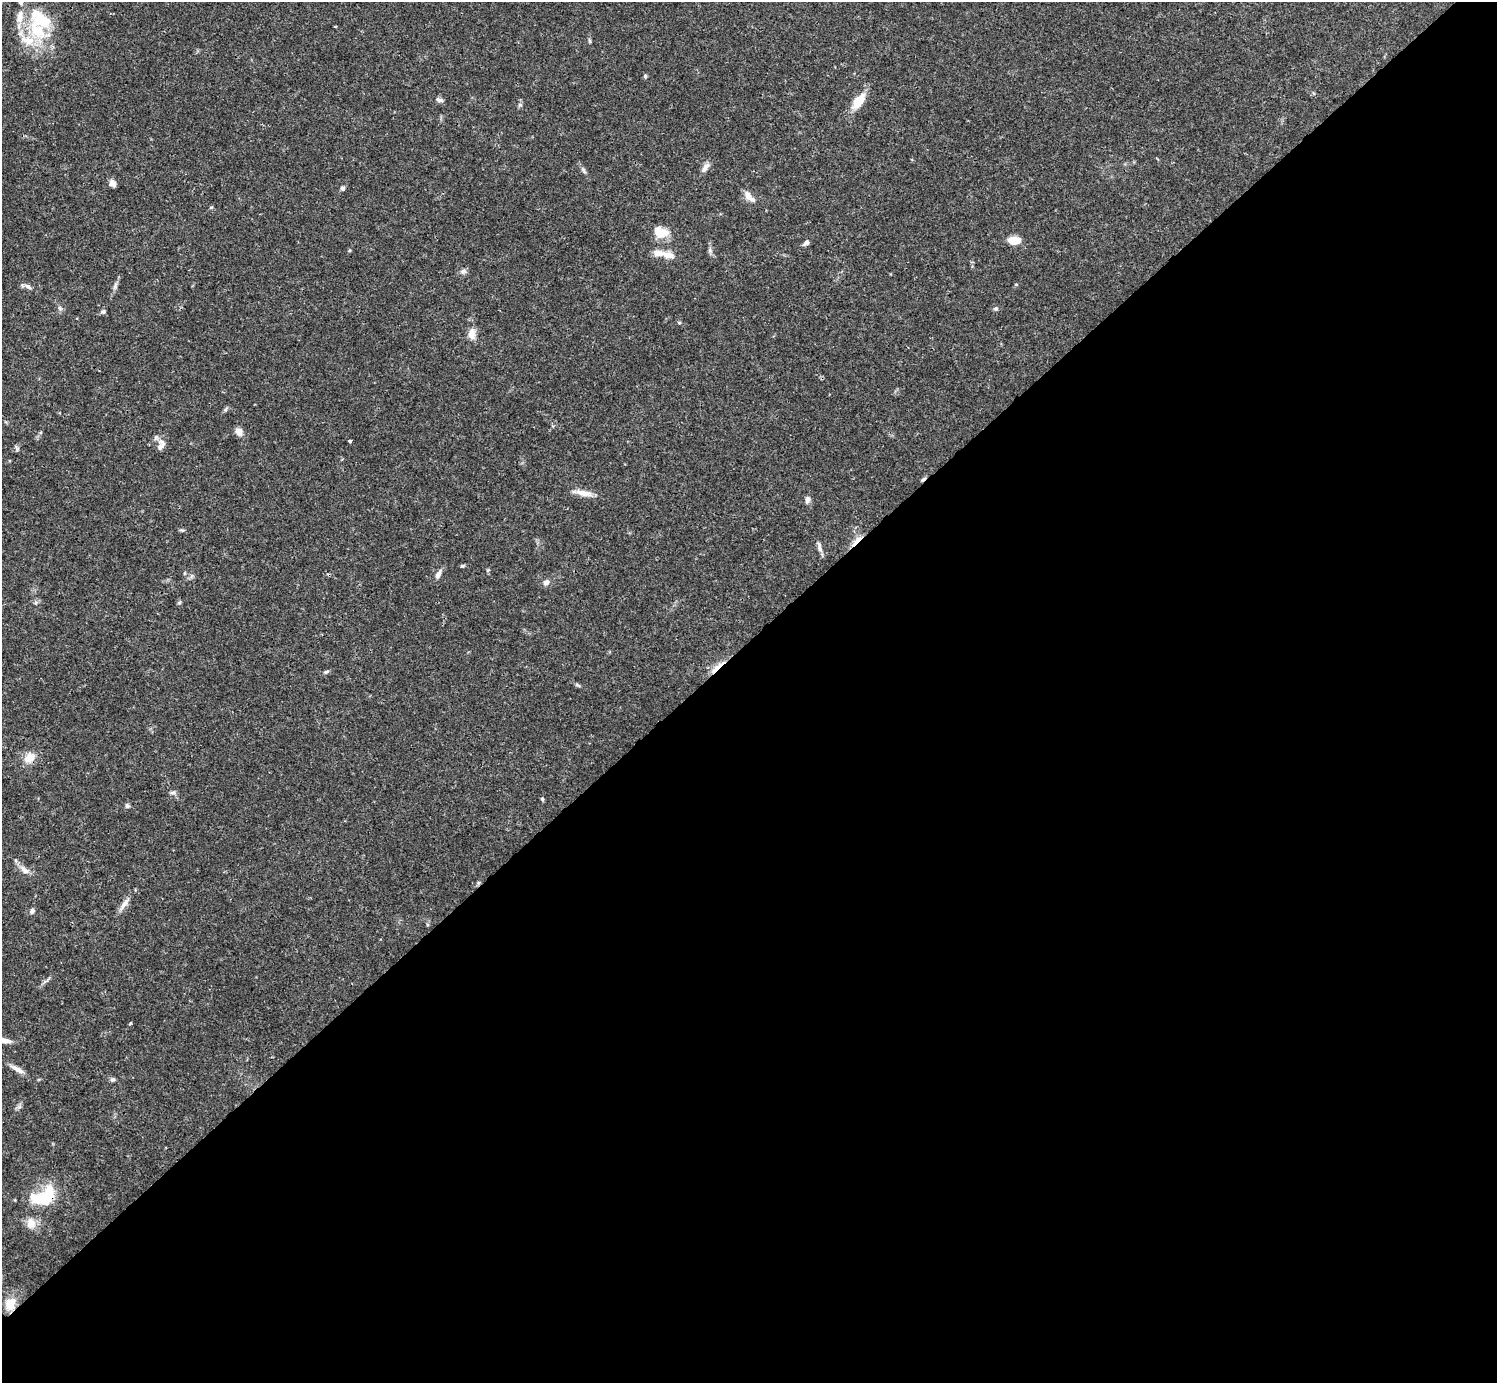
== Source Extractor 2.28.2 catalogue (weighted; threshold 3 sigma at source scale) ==
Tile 12 of 4 x 4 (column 4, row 3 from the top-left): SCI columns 4485-5979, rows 1540-2920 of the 5982 x 5981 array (HDU 1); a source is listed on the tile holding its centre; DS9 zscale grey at full resolution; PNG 1499 x 1385 px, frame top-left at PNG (2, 2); no overlay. Shown black and unused: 54% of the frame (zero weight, under 3 of 4 exposures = <1% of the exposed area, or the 3 px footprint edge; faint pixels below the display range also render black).
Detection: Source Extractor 2.28.2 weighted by HDU 2 'WHT'; one run over the whole footprint, this tile lists its part. Background 0.0408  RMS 0.0027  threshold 0.012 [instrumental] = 3 sigma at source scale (4.5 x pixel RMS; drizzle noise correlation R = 1.50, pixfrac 1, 0.05/0.05 arcsec/px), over >= 5 px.
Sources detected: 68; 1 inside a brighter object's white glare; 2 cosmic-ray / hot-pixel residue — not listed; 8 inside a brighter listed object's ellipse — not listed separately; the other 57 listed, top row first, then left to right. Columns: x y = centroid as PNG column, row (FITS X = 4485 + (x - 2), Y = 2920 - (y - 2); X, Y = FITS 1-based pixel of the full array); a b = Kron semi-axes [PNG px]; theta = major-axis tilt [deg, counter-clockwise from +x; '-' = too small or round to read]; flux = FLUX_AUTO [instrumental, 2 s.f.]
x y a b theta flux
21 2 7 6 - 0.65
37 31 34 23 -35 14
590 41 6 4 -71 0.35
645 76 5 4 - 0.46
439 100 10 5 -15 0.82
859 101 21 10 52 5.1
520 105 6 4 -18 0.37
705 167 16 6 56 1.4
584 170 10 5 -59 0.69
113 183 8 7 - 1.3
342 188 6 5 - 0.57
748 195 14 9 -60 1.7
211 207 5 4 - 0.33
660 233 21 12 10 3.8
1014 240 13 8 -1 4
806 243 8 5 50 0.89
710 250 6 6 - 0.61
668 255 17 9 -15 2.5
463 271 9 6 1 0.8
1016 284 4 4 - 0.29
115 286 10 5 77 0.81
28 287 12 5 -29 0.91
60 308 7 5 -59 0.59
996 309 6 5 - 0.52
103 312 7 5 24 0.53
472 334 16 9 89 2.3
226 409 7 4 70 0.4
239 432 9 7 -49 2.1
350 441 3 3 - 0.59
161 445 16 10 75 1.9
16 448 10 4 -63 0.47
583 493 24 7 -12 2.7
808 500 9 7 83 0.97
182 530 8 3 -5 0.37
856 541 21 5 47 2.1
819 547 16 5 -75 1.1
462 566 6 4 17 0.37
438 574 11 6 60 1.4
546 583 8 6 50 1.1
179 602 6 4 1 0.34
717 667 26 5 42 3
326 672 7 4 18 0.46
577 685 6 4 -19 0.42
29 758 14 11 42 3.4
173 793 10 4 -4 0.59
542 799 6 4 -46 0.32
127 805 7 5 -69 0.49
25 870 15 8 -38 1.9
478 883 7 4 71 0.41
124 904 19 6 57 1.8
32 911 7 6 - 0.85
130 1023 4 3 - 0.31
4 1040 15 6 -14 1.9
17 1069 21 6 -29 1.8
112 1080 6 6 - 0.55
45 1197 37 21 56 12
10 1304 18 14 62 4.3
Overlapping masked pixels (flux is a lower limit): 5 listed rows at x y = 856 541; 717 667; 478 883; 45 1197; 10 1304
Isophote crosses this tile's border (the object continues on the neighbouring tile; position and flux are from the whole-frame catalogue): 2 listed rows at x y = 21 2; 4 1040